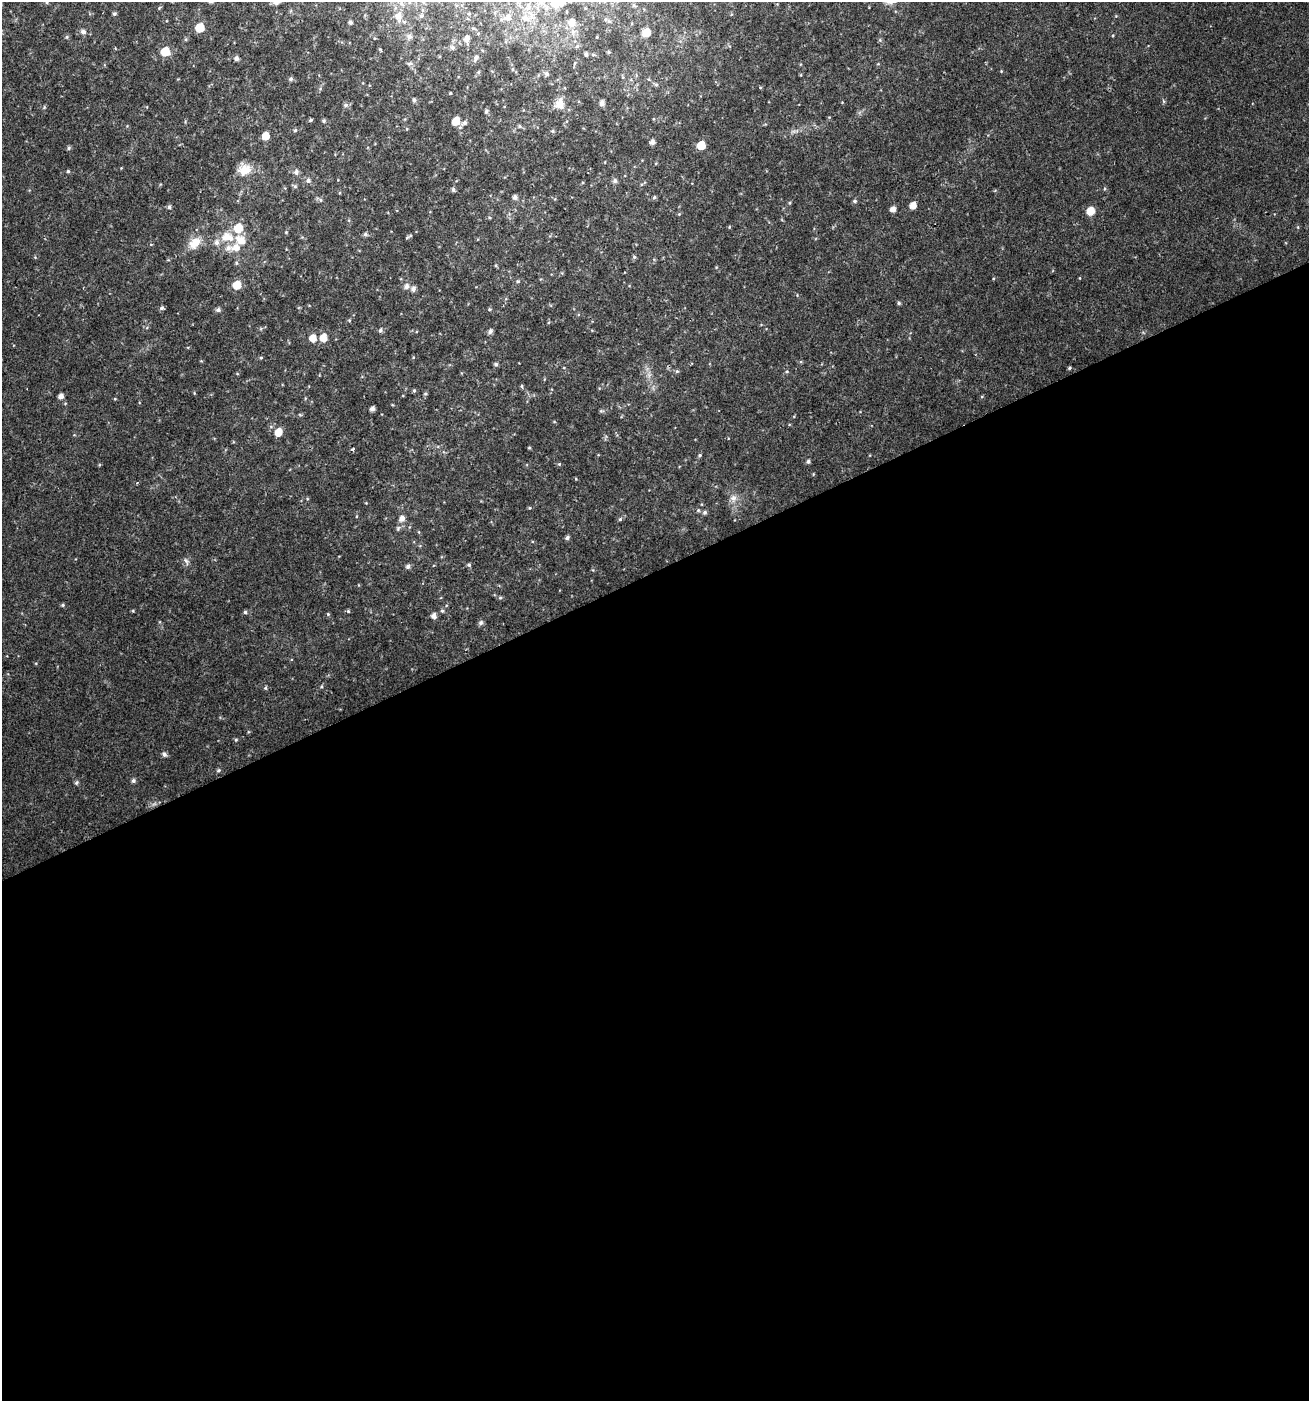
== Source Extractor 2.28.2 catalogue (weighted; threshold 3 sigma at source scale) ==
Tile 15 of 4 x 4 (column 3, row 4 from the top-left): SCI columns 2700-4006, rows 3-1401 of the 5452 x 5599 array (HDU 1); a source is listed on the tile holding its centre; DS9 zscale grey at full resolution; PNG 1311 x 1403 px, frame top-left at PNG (2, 2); no overlay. Shown black and unused: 59% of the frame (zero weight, under 2 of 3 exposures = <1% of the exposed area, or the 3 px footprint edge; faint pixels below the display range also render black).
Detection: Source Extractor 2.28.2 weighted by HDU 2 'WHT'; one run over the whole footprint, this tile lists its part. Background 0.04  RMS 0.0062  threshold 0.0277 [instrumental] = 3 sigma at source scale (4.5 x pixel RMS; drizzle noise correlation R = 1.50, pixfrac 1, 0.0396/0.0396 arcsec/px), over >= 5 px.
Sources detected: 144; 1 too faint to see at this stretch — not listed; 3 inside a brighter listed object's ellipse — not listed separately; the other 140 listed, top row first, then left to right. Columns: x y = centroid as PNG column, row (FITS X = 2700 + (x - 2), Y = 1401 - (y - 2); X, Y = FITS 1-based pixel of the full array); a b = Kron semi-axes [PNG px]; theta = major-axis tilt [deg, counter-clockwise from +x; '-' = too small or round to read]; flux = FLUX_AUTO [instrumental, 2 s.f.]
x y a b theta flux
47 2 5 4 - 0.77
276 2 8 6 9 3.9
555 4 11 9 -9 7.1
634 5 6 5 - 1
159 8 5 4 - 0.66
114 14 4 4 - 1.2
399 16 11 8 -88 5.2
421 16 6 5 - 1.3
508 18 7 7 - 3
526 18 11 9 -7 4
350 22 4 4 - 1.5
572 22 9 8 - 5.3
200 28 6 6 - 15
83 32 7 6 - 2.2
646 32 7 6 - 11
409 36 6 6 - 2
67 37 6 4 22 0.93
597 37 4 2 - 0.42
467 39 6 5 - 3.1
880 40 5 5 - 0.81
452 47 6 5 - 1.6
165 51 6 6 - 16
609 52 4 4 - 0.87
586 54 4 3 - 1.2
593 55 5 4 - 0.81
476 58 10 5 67 1.7
236 59 5 5 - 2.1
409 64 8 5 6 1.2
1001 71 4 4 - 0.49
478 72 5 5 - 0.86
546 74 6 5 - 1.5
291 79 5 5 - 1.3
656 85 5 5 - 0.99
450 93 4 4 - 0.54
414 100 6 5 - 1.4
1164 101 6 4 -87 0.9
602 103 6 5 - 2.6
559 104 15 12 78 7.2
346 105 7 6 - 1.7
486 111 6 5 - 1.4
311 120 6 4 28 0.92
324 121 6 5 - 1
456 121 7 6 - 9
464 123 8 6 29 2.2
519 126 7 5 -2 1.3
295 130 5 4 - 0.95
552 131 5 4 - 0.91
265 136 6 5 - 7.4
652 142 5 4 - 2.8
701 145 6 5 - 13
69 148 6 5 - 1
245 170 18 13 18 8.8
68 171 4 4 - 0.88
296 172 7 6 - 2.3
308 180 6 6 - 2
615 181 6 6 - 1.8
295 186 6 5 - 1.1
453 189 6 4 -67 1.4
1105 189 5 3 - 0.69
515 197 5 5 - 2.1
654 197 5 4 - 1
321 200 6 4 -89 0.95
855 201 5 5 - 1.2
913 205 6 5 - 5.2
169 207 5 4 - 1.6
893 209 5 5 - 3.5
1090 211 6 6 - 9.6
679 214 4 4 - 0.63
238 228 8 7 - 13
286 232 4 4 - 0.55
365 234 5 5 - 1.4
226 236 11 9 53 7.7
407 238 8 4 36 0.89
241 240 16 12 -40 8.9
216 242 8 7 - 2.8
195 243 20 13 47 9
228 248 9 8 - 3.8
634 257 6 5 - 0.96
236 263 5 5 - 0.96
1080 278 4 3 - 0.4
518 281 5 5 - 0.81
237 285 7 6 - 11
406 286 7 7 - 2.5
413 289 6 6 - 2.4
899 303 5 4 - 0.94
162 308 5 5 - 1.4
489 309 5 4 - 0.74
218 310 6 5 - 2
349 320 5 4 - 0.73
380 330 6 5 - 1.5
490 331 6 5 - 2.1
313 338 7 6 - 6.4
323 338 8 7 - 6.5
413 357 5 3 - 0.51
261 358 5 4 - 0.68
496 364 5 5 - 1.2
1069 368 4 3 - 0.78
677 371 5 5 - 0.89
787 371 6 4 16 0.87
521 386 5 4 - 0.8
414 390 4 4 - 0.95
425 394 5 5 - 0.95
61 396 5 5 - 3
372 409 4 4 - 2.4
601 411 7 4 -6 0.97
300 415 6 3 -20 0.65
278 432 7 6 - 7.9
529 448 5 3 - 0.65
353 449 4 3 - 2.2
700 455 5 4 - 0.98
808 461 5 4 - 1.4
559 464 5 4 - 0.74
576 479 4 3 - 0.55
733 498 11 9 -69 4.3
530 508 5 4 - 0.67
698 510 5 5 - 0.88
705 512 6 5 - 1.4
402 518 8 7 - 3.3
620 519 5 5 - 0.98
398 528 7 5 76 1.4
419 532 5 3 - 0.58
567 538 5 4 - 1.6
186 561 11 5 -66 1.9
469 565 5 5 - 1.2
408 566 6 6 - 1.8
500 598 5 5 - 0.95
63 605 5 4 - 0.9
133 611 5 3 - 0.6
348 611 5 5 - 0.83
442 611 6 4 -67 1
245 612 4 4 - 1.1
328 614 5 4 - 0.74
434 616 6 6 - 2.9
481 623 7 6 - 1.7
265 688 6 4 83 0.92
236 740 5 4 - 0.79
164 754 6 5 - 2
218 770 5 5 - 1.1
133 781 5 5 - 1.4
76 783 6 5 - 1.2
Isophote crosses this tile's border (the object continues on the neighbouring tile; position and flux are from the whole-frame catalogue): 3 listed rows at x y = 47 2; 276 2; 555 4